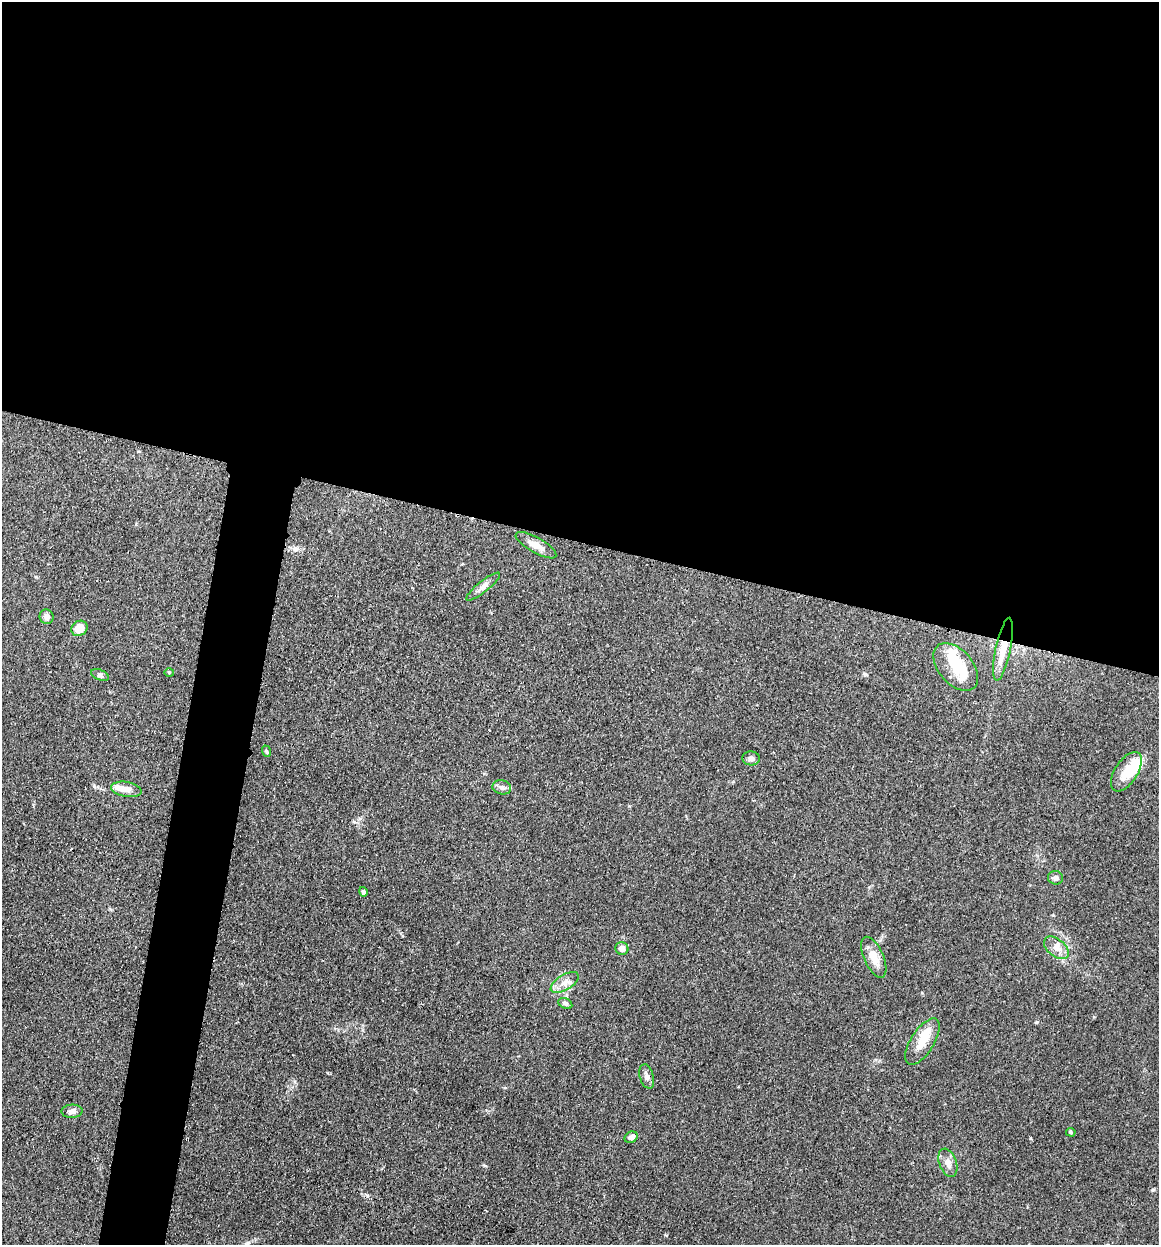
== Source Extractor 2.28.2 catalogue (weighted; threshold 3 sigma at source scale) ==
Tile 3 of 4 x 4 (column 3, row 1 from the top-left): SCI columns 2652-3808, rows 4523-5765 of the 6832 x 5775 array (HDU 1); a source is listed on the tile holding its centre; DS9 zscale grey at full resolution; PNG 1161 x 1247 px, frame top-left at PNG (2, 2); each listed source drawn as its Kron ellipse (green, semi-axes under 4 px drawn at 4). Shown black and unused: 47% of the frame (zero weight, under 3 of 4 exposures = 2% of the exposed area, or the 3 px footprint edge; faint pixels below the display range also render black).
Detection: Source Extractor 2.28.2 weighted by HDU 2 'WHT'; one run over the whole footprint, this tile lists its part. Background 0.167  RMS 0.0077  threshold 0.0347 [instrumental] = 3 sigma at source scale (4.5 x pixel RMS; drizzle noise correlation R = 1.50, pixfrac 1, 0.05/0.05 arcsec/px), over >= 5 px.
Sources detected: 34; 5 inside a brighter object's white glare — neither listed nor drawn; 3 inside a brighter listed object's ellipse — not listed separately; the other 26 listed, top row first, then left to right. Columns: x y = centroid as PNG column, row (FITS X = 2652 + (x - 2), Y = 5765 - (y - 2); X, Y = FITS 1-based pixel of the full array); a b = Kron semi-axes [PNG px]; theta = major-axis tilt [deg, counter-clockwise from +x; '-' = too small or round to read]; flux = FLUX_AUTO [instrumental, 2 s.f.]
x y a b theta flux
536 545 23 7 -29 8.3
483 587 21 5 39 4.5
46 617 7 7 - 3.6
79 628 8 7 - 10
1003 649 32 7 78 14
956 667 28 17 -49 23
169 672 5 3 - 0.78
100 675 9 5 -22 2
266 751 6 3 -70 0.95
751 758 9 7 -4 2.6
1126 772 22 11 57 14
502 787 9 7 -14 3.1
126 789 15 7 -10 6.9
1055 878 7 7 - 2.6
363 892 5 4 - 1.7
622 948 7 6 - 4.6
1056 948 14 8 -39 6.4
874 957 22 9 -66 11
565 982 16 7 31 5.9
565 1003 7 5 -26 2.1
922 1042 26 11 58 13
647 1076 12 7 -73 3.7
72 1111 10 6 3 3.9
1071 1132 5 4 - 0.93
631 1137 7 5 28 3.5
948 1163 14 8 -70 5.5
Overlapping masked pixels (flux is a lower limit): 1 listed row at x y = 1003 649
Unlisted compact peaks at least as high as the median listed source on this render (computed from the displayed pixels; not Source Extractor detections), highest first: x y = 1037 1022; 367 1196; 485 1166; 865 674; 94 786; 1031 1138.